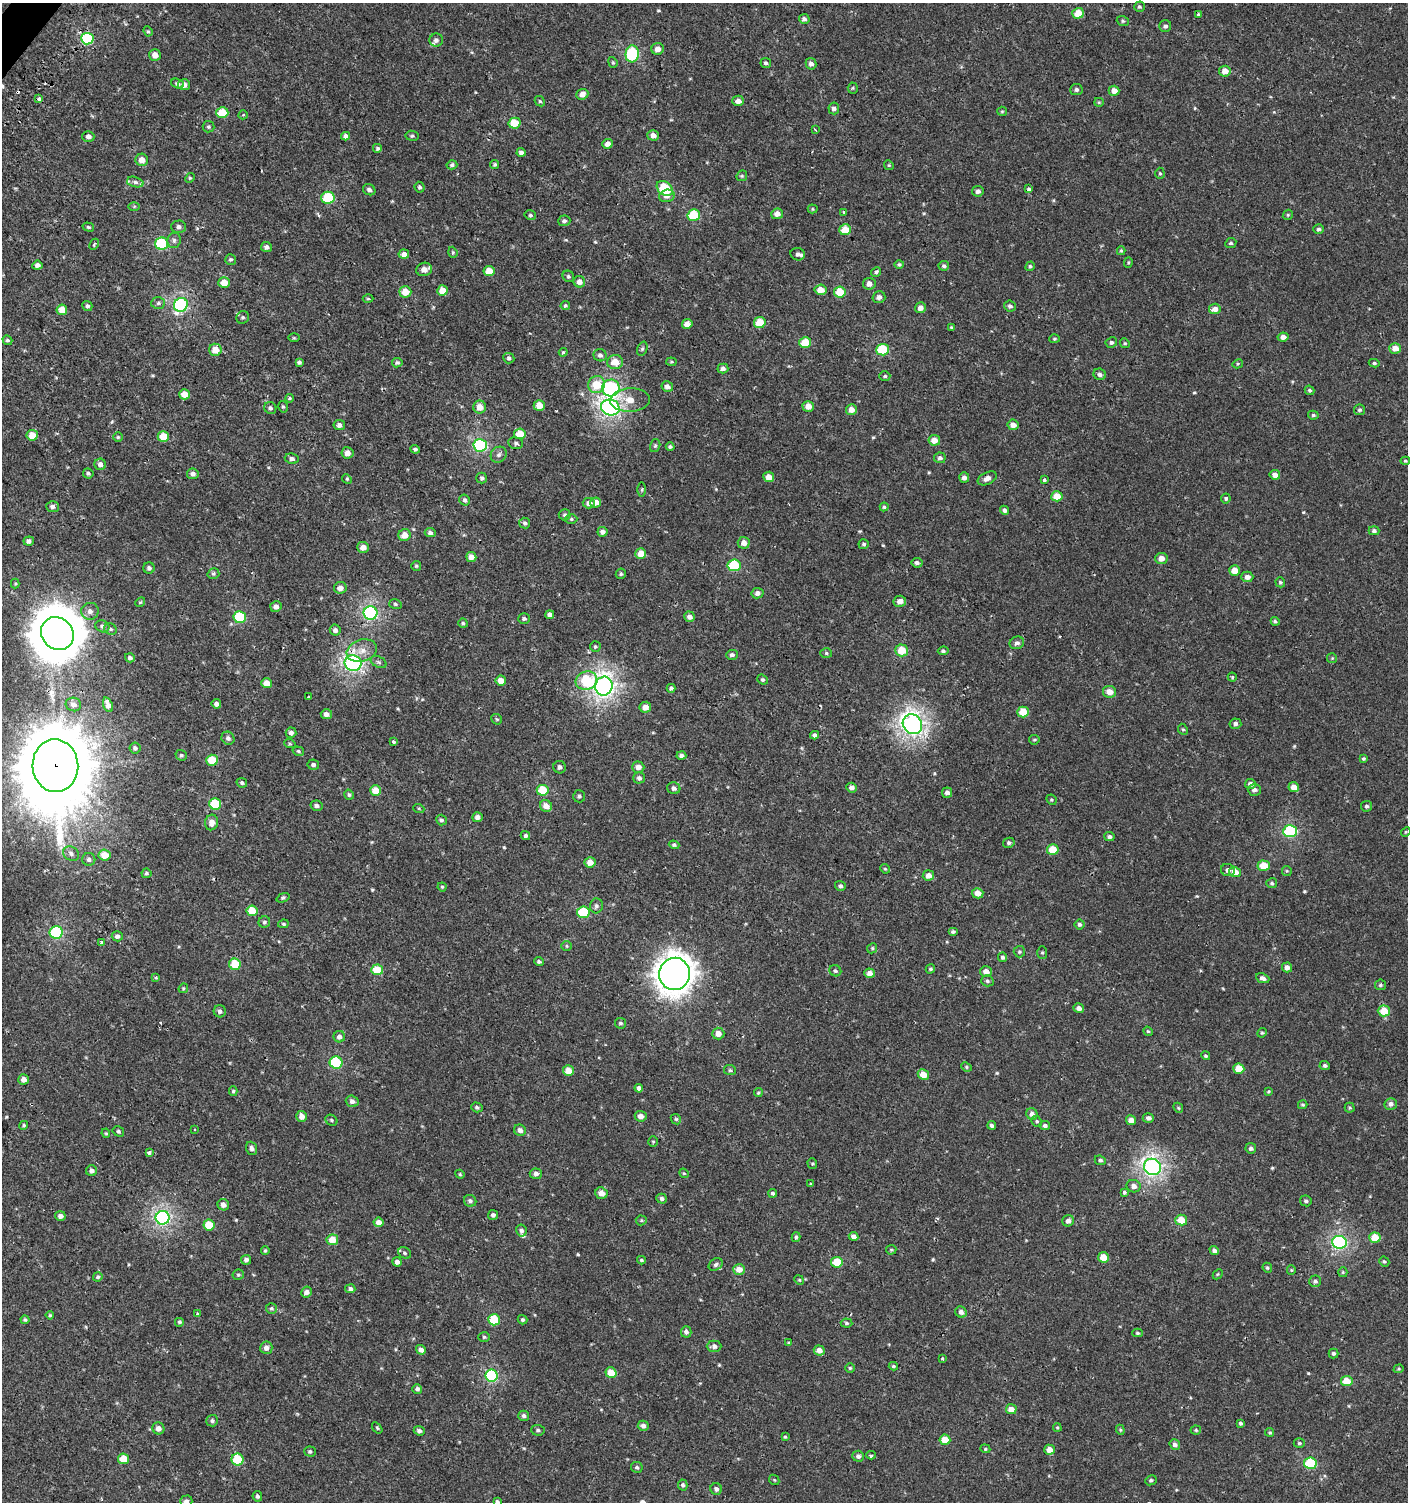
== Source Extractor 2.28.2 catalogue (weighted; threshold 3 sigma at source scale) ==
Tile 11 of 4 x 4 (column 3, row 3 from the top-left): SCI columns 2981-4386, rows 1539-3038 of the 6060 x 6037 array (HDU 1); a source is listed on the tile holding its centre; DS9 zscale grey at full resolution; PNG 1410 x 1504 px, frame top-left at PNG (2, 3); each listed source drawn as its Kron ellipse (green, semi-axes under 4 px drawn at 4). Shown black and unused: <1% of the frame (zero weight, under 2 of 3 exposures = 2% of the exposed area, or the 3 px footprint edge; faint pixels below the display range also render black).
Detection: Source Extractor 2.28.2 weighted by HDU 2 'WHT'; one run over the whole footprint, this tile lists its part. Background 6.77e-04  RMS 0.0025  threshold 0.0114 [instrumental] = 3 sigma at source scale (4.5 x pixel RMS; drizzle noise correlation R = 1.50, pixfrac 1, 0.0396/0.0396 arcsec/px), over >= 5 px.
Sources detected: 552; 1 too faint to see at this stretch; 1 inside a brighter object's white glare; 1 cosmic-ray / hot-pixel residue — neither listed nor drawn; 4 inside a brighter listed object's ellipse — not listed separately; of the other 545, all 500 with FLUX_AUTO >= 0.282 (the completeness limit of this list) listed and drawn (45 fainter detections not listed), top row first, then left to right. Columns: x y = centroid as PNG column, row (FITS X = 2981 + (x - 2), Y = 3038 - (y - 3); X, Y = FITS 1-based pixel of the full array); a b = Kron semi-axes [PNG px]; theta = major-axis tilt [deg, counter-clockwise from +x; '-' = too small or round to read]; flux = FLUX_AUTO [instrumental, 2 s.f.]
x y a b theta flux
1139 7 5 5 - 0.43
1078 13 6 5 - 4.8
1198 14 3 3 - 0.38
804 19 5 5 - 0.77
1123 21 6 5 - 0.39
1165 26 6 6 - 0.75
148 31 5 4 - 0.35
87 39 6 5 - 23
436 40 6 6 - 0.79
658 49 6 6 - 1.7
632 54 8 6 84 21
155 55 6 6 - 1.7
613 62 6 4 -69 0.33
766 63 5 5 - 0.56
811 64 6 5 - 0.94
1225 71 6 5 - 2.3
177 84 6 4 -18 0.71
184 85 6 5 - 1.5
853 88 5 5 - 0.34
1076 90 6 5 - 0.7
1114 91 5 5 - 1.8
582 94 6 5 - 1.3
39 99 4 4 - 3
540 101 6 4 -43 0.36
738 101 6 5 - 1.4
1099 102 5 4 - 0.3
834 108 6 5 - 0.81
1002 111 5 4 - 0.29
222 113 6 5 - 6.7
243 115 4 4 - 0.39
514 123 6 5 - 6.7
208 127 6 6 - 0.42
815 130 3 2 - 0.38
653 135 5 5 - 1.6
88 136 6 5 - 1.2
346 136 4 4 - 0.97
412 136 6 5 - 0.44
608 144 5 5 - 1.6
378 148 5 5 - 0.5
521 152 4 4 - 0.87
142 160 6 6 - 2.6
495 164 4 4 - 0.38
452 165 5 4 - 0.51
889 165 5 4 - 0.31
1160 173 6 4 -88 0.35
742 176 6 5 - 0.34
190 178 5 4 - 0.31
135 182 8 5 -16 0.84
420 187 5 5 - 0.47
665 188 9 6 -40 12
1029 189 3 3 - 3.7
369 190 6 5 - 0.75
978 191 6 5 - 0.97
667 196 8 6 14 1.4
328 198 6 6 - 13
134 206 6 4 1 0.31
813 209 5 4 - 0.3
844 212 4 3 - 0.34
777 214 6 5 - 1.7
530 215 6 4 -13 0.43
694 215 6 5 - 11
1288 215 5 4 - 0.36
564 221 6 5 - 0.74
88 227 6 4 -17 0.42
179 227 7 6 - 0.84
1319 229 5 4 - 0.57
845 230 6 5 - 5.2
174 240 8 6 78 0.83
1231 243 6 5 - 0.47
94 244 6 3 63 0.36
161 244 6 6 - 19
266 247 5 5 - 0.88
1121 251 4 4 - 0.31
453 252 6 4 -70 0.35
404 254 5 4 - 1.2
798 254 7 6 - 0.74
231 259 5 5 - 0.48
1128 263 5 4 - 0.3
899 264 5 4 - 0.43
37 265 5 4 - 1.1
944 266 5 5 - 0.5
1030 266 5 4 - 0.42
424 269 8 6 13 1.8
489 271 5 5 - 4.5
876 272 5 4 - 0.71
568 276 6 5 - 0.48
579 282 6 5 - 1.5
224 283 6 5 - 3.3
869 284 6 6 - 1.4
443 290 5 5 - 2.8
821 290 6 5 - 2.7
405 292 6 5 - 3.8
840 292 5 5 - 7
879 297 6 6 - 1
368 299 5 3 - 0.29
158 303 7 5 4 0.57
181 305 7 6 - 41
87 306 5 5 - 0.57
565 306 5 4 - 0.4
1010 306 6 5 - 0.7
920 308 5 5 - 1.4
1215 309 6 5 - 1.4
62 310 5 5 - 3.1
243 317 6 6 - 0.51
760 322 6 5 - 6.6
687 324 5 5 - 2.4
951 328 3 3 - 0.37
1283 337 5 4 - 1.3
294 338 6 4 0 0.29
1054 339 5 4 - 0.32
7 340 5 4 - 0.49
805 342 6 5 - 6.6
1111 342 6 5 - 0.59
1125 343 5 4 - 0.34
1395 348 6 5 - 2.5
642 349 7 5 70 0.49
215 350 6 6 - 3.6
882 350 6 5 - 12
563 352 4 4 - 0.33
600 355 6 6 - 0.8
509 358 5 5 - 0.59
299 362 4 4 - 0.58
615 362 8 7 - 3.4
671 362 5 4 - 0.29
397 363 5 4 - 0.52
1374 363 5 4 - 0.43
1238 364 5 4 - 0.32
723 368 5 5 - 0.82
1100 374 6 5 - 0.87
885 376 5 4 - 0.4
597 385 9 8 - 6.3
667 386 5 5 - 1.2
611 388 9 8 - 37
1309 390 5 4 - 0.49
184 394 5 5 - 2.6
290 398 4 3 - 0.31
630 400 20 11 3 4.1
539 405 5 5 - 3.1
808 406 6 5 - 2.4
283 407 6 4 -74 0.4
480 407 6 6 - 2.5
610 407 9 8 - 72
270 408 6 5 - 0.55
851 410 5 5 - 1.9
1359 410 5 5 - 0.54
1313 415 5 4 - 0.44
339 425 5 5 - 1.1
1013 425 5 5 - 2
520 434 6 5 - 5.6
32 435 5 5 - 3.9
163 436 6 5 - 4.7
118 437 5 4 - 0.34
934 440 6 5 - 2.4
516 443 7 6 - 0.62
480 445 7 6 - 32
655 446 6 5 - 0.46
670 447 4 4 - 0.44
415 449 5 4 - 0.5
347 453 6 6 - 1.8
499 455 8 7 - 0.93
940 458 6 5 - 0.77
292 459 7 5 -9 0.85
1405 461 5 4 - 0.3
100 464 6 5 - 1.1
88 473 5 5 - 0.43
193 474 6 5 - 1.1
1275 475 5 4 - 1.9
769 477 5 5 - 2.2
482 478 5 5 - 0.55
964 478 5 5 - 1.1
987 478 10 6 25 1.4
347 479 5 4 - 0.31
1044 480 3 3 - 1.3
642 489 7 3 89 0.36
1057 496 5 5 - 4.3
1226 498 5 4 - 0.42
465 500 5 5 - 0.63
596 502 5 5 - 2.3
589 503 6 5 - 1.3
52 507 6 5 - 0.78
884 507 4 4 - 0.4
1004 510 4 4 - 0.74
565 515 6 5 - 0.48
571 519 6 5 - 0.4
525 523 5 5 - 0.64
1374 531 5 4 - 0.64
602 532 5 5 - 1.1
430 533 5 4 - 0.69
405 535 6 6 - 2.7
29 541 5 4 - 0.94
744 543 6 6 - 1.9
864 544 5 5 - 0.48
363 547 6 5 - 2.2
641 554 5 5 - 3.9
471 557 5 5 - 2.4
1161 558 6 5 - 2
917 563 5 5 - 0.76
734 565 6 6 - 13
416 566 5 5 - 0.39
149 568 5 5 - 0.75
1234 571 5 5 - 3.1
213 574 6 5 - 0.43
621 574 5 5 - 0.48
1247 577 6 5 - 1.3
1280 582 5 4 - 0.41
15 584 5 4 - 0.28
340 588 6 6 - 1.9
757 593 6 5 - 0.98
900 601 6 5 - 1.6
140 602 5 4 - 0.3
395 604 6 5 - 0.41
276 607 6 5 - 1.3
90 611 9 8 - 1.4
370 613 7 6 - 40
550 614 4 4 - 0.82
240 617 6 6 - 14
690 617 5 5 - 1.2
524 619 6 5 - 0.51
1275 621 4 3 - 0.41
463 623 5 4 - 0.4
102 626 7 6 - 0.65
110 629 6 5 - 0.5
335 630 5 5 - 0.93
57 633 17 15 -46 900
1017 643 7 6 - 0.86
595 647 5 5 - 0.43
902 650 6 6 - 4.9
362 651 15 11 18 3.1
943 651 5 4 - 0.47
826 653 6 5 - 0.4
732 655 6 5 - 0.59
130 658 5 4 - 0.64
1332 658 5 5 - 0.3
379 662 8 5 -27 0.68
353 663 8 7 - 66
1232 677 4 4 - 0.34
763 680 5 4 - 0.46
501 681 5 5 - 2.5
586 681 11 9 18 12
267 683 5 5 - 3
604 686 9 8 - 120
671 688 4 4 - 0.56
1109 692 6 6 - 2.5
309 697 3 3 - 0.79
73 704 8 6 -14 1.2
216 704 5 4 - 1
108 705 8 4 -70 1.4
645 707 6 5 - 1.9
1023 712 5 5 - 5.5
326 714 6 5 - 1.1
497 719 6 4 -43 0.34
912 724 10 9 - 120
1235 724 6 5 - 0.77
1183 729 6 4 -65 0.35
291 733 5 5 - 0.89
815 735 4 4 - 0.72
228 738 7 6 - 0.93
1034 740 5 4 - 0.37
393 742 3 3 - 1.4
290 744 6 3 -18 0.29
135 748 5 5 - 0.68
298 751 6 4 -17 0.4
181 755 6 5 - 0.52
681 756 5 4 - 0.81
1363 759 4 4 - 0.36
212 760 6 5 - 8.1
313 765 6 5 - 0.67
55 766 26 23 -85 3900
560 767 6 6 - 0.78
638 767 6 5 - 1.7
639 778 5 5 - 0.84
242 783 5 4 - 0.51
1250 784 5 5 - 1.2
1294 787 5 5 - 2.5
674 788 6 6 - 0.88
852 788 5 5 - 1
543 790 6 5 - 7.9
1254 790 6 6 - 1
376 791 5 5 - 3.7
947 793 5 5 - 0.92
349 795 5 4 - 0.38
579 796 6 6 - 0.57
1051 800 5 4 - 0.33
215 804 6 5 - 11
317 806 6 5 - 0.8
546 806 6 5 - 2.3
1367 806 5 5 - 0.54
419 809 5 3 - 0.3
477 817 5 5 - 1.2
441 820 5 5 - 0.62
212 822 8 6 77 1.7
1290 831 7 6 - 24
1406 832 5 4 - 0.31
525 836 5 4 - 0.5
1109 837 5 4 - 0.6
1009 843 6 5 - 0.62
674 845 5 4 - 0.4
1053 850 6 5 - 5.9
71 854 8 6 -28 0.87
104 855 6 5 - 4.1
89 859 6 6 - 0.74
590 862 5 5 - 2.3
1264 866 6 5 - 5.4
885 869 5 4 - 0.31
1228 870 7 6 - 1
1287 871 5 5 - 0.3
1235 872 6 5 - 4.2
146 873 5 5 - 0.44
928 875 5 5 - 1.9
1272 883 5 5 - 0.45
840 886 5 5 - 0.53
442 887 4 4 - 0.32
978 893 6 5 - 2.5
283 898 7 4 21 0.4
596 906 7 6 - 0.7
252 911 5 5 - 5.5
583 912 6 6 - 12
264 922 6 5 - 0.53
283 924 5 4 - 0.42
1080 924 5 5 - 0.63
56 932 6 6 - 26
953 932 5 4 - 0.52
117 936 5 5 - 0.82
102 942 3 3 - 1.7
566 946 5 5 - 0.32
872 948 5 4 - 0.37
1019 952 6 5 - 0.43
1042 953 6 5 - 0.41
1003 957 5 4 - 0.54
539 962 5 4 - 0.47
235 964 6 5 - 6.5
1287 967 5 5 - 1.4
930 969 5 4 - 0.41
377 970 6 5 - 6.2
835 971 6 5 - 0.52
986 972 6 5 - 2
870 973 5 4 - 1.5
675 974 16 15 - 320
156 977 3 3 - 0.47
1263 978 7 4 -23 0.79
987 981 6 5 - 0.57
1380 985 5 5 - 0.44
183 988 5 4 - 0.31
1079 1008 5 4 - 1.1
220 1011 6 6 - 0.78
1384 1011 6 5 - 5.7
620 1023 5 5 - 0.52
1148 1031 5 4 - 0.32
1262 1033 5 4 - 0.33
718 1034 6 6 - 2
339 1037 6 6 - 1.2
1206 1056 4 4 - 0.38
336 1063 6 6 - 15
1325 1065 5 4 - 0.56
966 1067 5 4 - 0.36
1239 1069 5 5 - 4.5
730 1070 6 5 - 0.51
568 1071 5 5 - 3.7
923 1075 6 5 - 3.4
24 1079 5 5 - 1.7
639 1088 4 4 - 0.89
233 1091 5 4 - 0.35
1268 1091 4 4 - 0.29
758 1093 4 4 - 0.36
352 1101 6 5 - 1.1
1391 1104 6 6 - 1.1
1303 1105 5 3 - 0.35
477 1107 6 5 - 0.48
1178 1108 5 4 - 0.34
1350 1108 5 5 - 0.36
1032 1114 6 5 - 1.2
302 1116 5 5 - 1.9
641 1116 6 5 - 1.5
1148 1118 5 5 - 0.83
676 1119 6 4 -44 0.38
331 1120 6 5 - 0.44
1131 1120 5 5 - 1.8
1037 1121 6 5 - 0.42
24 1125 4 4 - 0.38
992 1125 4 4 - 0.74
1045 1126 5 4 - 0.75
195 1130 3 3 - 0.4
520 1130 6 5 - 1.1
118 1131 6 4 -33 0.48
106 1133 5 4 - 0.3
653 1142 5 4 - 0.31
251 1148 7 5 -70 0.82
1251 1148 5 5 - 0.69
149 1152 3 3 - 1.8
1100 1160 6 5 - 0.48
812 1164 5 4 - 0.32
1152 1167 9 8 - 83
91 1171 5 5 - 1.2
684 1173 5 4 - 0.28
460 1174 5 4 - 0.3
536 1174 6 5 - 0.93
810 1184 3 3 - 0.4
1134 1186 7 6 - 1.2
1124 1192 4 3 - 1.1
601 1193 6 5 - 2.3
773 1193 4 4 - 0.49
662 1199 5 5 - 0.71
470 1201 6 6 - 0.66
1306 1201 6 5 - 0.63
223 1205 6 5 - 1.5
493 1215 5 5 - 0.63
60 1216 5 5 - 1.1
163 1218 7 7 - 56
641 1220 5 5 - 0.37
1181 1220 6 5 - 4.7
1068 1221 6 5 - 1.2
378 1222 5 5 - 2
209 1225 5 5 - 6.7
521 1231 6 5 - 0.79
853 1236 5 4 - 1
796 1237 5 4 - 0.43
1375 1238 6 5 - 5.7
332 1240 6 5 - 3.8
1339 1242 7 6 - 44
265 1250 4 3 - 0.32
891 1250 5 5 - 0.33
1214 1250 5 4 - 0.78
405 1253 7 5 -34 0.52
1103 1257 5 5 - 3.8
246 1260 5 5 - 0.84
641 1260 4 3 - 0.32
1384 1261 5 4 - 0.39
397 1262 5 4 - 1.1
837 1262 6 5 - 7.1
716 1264 7 5 35 0.63
1267 1268 5 4 - 0.35
739 1269 6 5 - 2.5
1291 1270 5 4 - 0.29
1343 1272 5 4 - 0.29
1218 1274 6 4 46 0.37
238 1275 5 5 - 0.43
98 1277 5 4 - 0.47
799 1280 5 4 - 0.29
1315 1281 6 6 - 0.64
350 1289 5 4 - 0.67
307 1292 5 5 - 1.5
271 1308 5 5 - 0.45
961 1312 6 5 - 1.2
197 1314 4 3 - 0.7
50 1315 4 4 - 0.34
25 1320 4 4 - 0.4
494 1320 6 5 - 11
522 1320 5 4 - 0.51
179 1322 5 5 - 0.4
846 1323 6 4 -4 0.47
686 1332 6 5 - 0.82
1137 1333 5 4 - 0.34
484 1337 6 5 - 0.41
789 1343 4 3 - 0.3
714 1346 7 5 0 1.1
266 1348 6 6 - 1.3
421 1350 5 4 - 1.2
819 1350 5 5 - 1.9
1333 1353 5 5 - 0.55
942 1358 3 2 - 0.35
893 1366 4 3 - 0.38
850 1368 4 4 - 0.32
1399 1369 5 4 - 0.31
611 1373 5 5 - 4.5
492 1376 6 6 - 27
1347 1381 6 5 - 5.3
417 1389 5 5 - 0.72
1011 1409 5 5 - 2.2
524 1416 5 5 - 0.66
212 1421 6 5 - 0.54
1240 1423 4 3 - 0.47
643 1426 5 5 - 0.95
158 1428 6 6 - 1.5
377 1428 6 3 -53 0.31
1057 1428 4 3 - 0.28
538 1430 6 5 - 0.55
1120 1430 5 4 - 0.3
1196 1430 5 4 - 0.35
419 1431 5 4 - 0.75
1270 1432 4 4 - 0.33
785 1437 4 3 - 0.29
945 1440 5 5 - 4.6
1299 1443 5 4 - 0.43
1175 1445 6 5 - 1
985 1449 5 4 - 0.32
1049 1450 5 5 - 2.4
310 1451 6 5 - 0.52
871 1455 4 3 - 0.42
858 1456 6 5 - 0.76
123 1459 5 5 - 5.1
237 1460 6 6 - 10
1310 1463 6 5 - 15
637 1467 6 5 - 0.48
774 1480 6 4 -45 0.3
1151 1480 6 5 - 0.44
683 1485 5 4 - 0.49
716 1489 6 5 - 0.84
257 1496 5 4 - 0.5
186 1501 6 5 - 0.78
497 1502 4 4 - 0.57
Overlapping masked pixels (flux is a lower limit): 3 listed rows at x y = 87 39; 353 663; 55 766
Isophote crosses this tile's border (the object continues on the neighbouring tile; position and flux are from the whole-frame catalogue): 3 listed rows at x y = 55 766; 186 1501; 497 1502